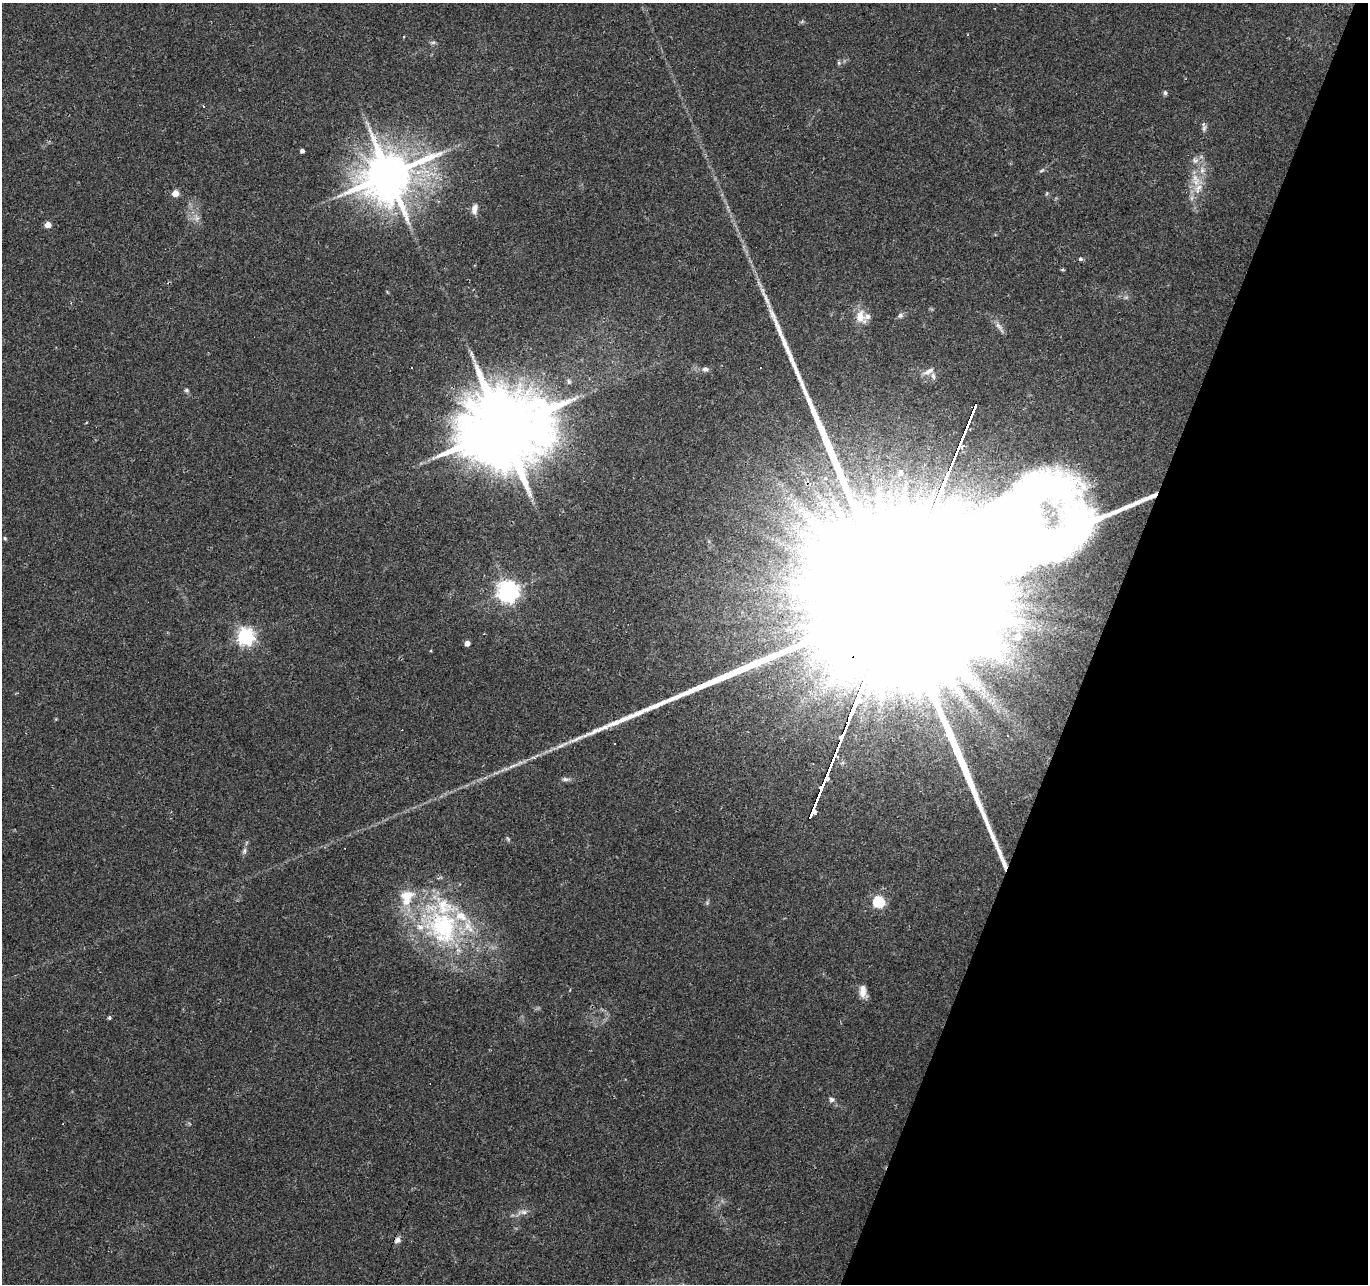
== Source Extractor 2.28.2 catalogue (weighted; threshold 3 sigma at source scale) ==
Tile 8 of 4 x 4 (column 4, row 2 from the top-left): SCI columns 4100-5465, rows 2775-4056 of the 5469 x 5613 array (HDU 1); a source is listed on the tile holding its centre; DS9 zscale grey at full resolution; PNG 1370 x 1286 px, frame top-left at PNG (2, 3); no overlay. Shown black and unused: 20% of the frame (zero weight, under 2 of 3 exposures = <1% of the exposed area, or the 3 px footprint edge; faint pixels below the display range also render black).
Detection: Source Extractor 2.28.2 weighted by HDU 2 'WHT'; one run over the whole footprint, this tile lists its part. Background 0.0249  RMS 0.0036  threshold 0.0161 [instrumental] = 3 sigma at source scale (4.5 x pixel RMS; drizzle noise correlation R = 1.50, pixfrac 1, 0.0396/0.0396 arcsec/px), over >= 5 px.
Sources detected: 61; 4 cosmic-ray / hot-pixel residue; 1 long thin detection or spike segment (spike, bleed or trail) — not listed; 9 inside a brighter listed object's ellipse — not listed separately; the other 47 listed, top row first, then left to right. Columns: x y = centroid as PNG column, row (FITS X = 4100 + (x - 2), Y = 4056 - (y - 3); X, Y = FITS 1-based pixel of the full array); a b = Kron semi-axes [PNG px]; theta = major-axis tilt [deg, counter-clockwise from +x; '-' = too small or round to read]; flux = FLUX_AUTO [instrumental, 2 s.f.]
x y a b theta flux
433 43 8 4 9 0.67
839 63 6 5 - 0.61
1165 93 6 5 - 0.78
1204 128 10 5 76 1.1
302 151 4 4 - 1.2
1195 160 10 9 - 2
389 175 15 13 38 2000
1196 182 14 10 62 4.6
175 193 5 5 - 5.1
474 209 12 7 79 2.4
197 218 10 9 - 2
48 225 5 4 - 4.7
1081 259 6 5 - 0.62
766 298 31 5 -64 4.1
900 315 8 7 - 1
860 317 20 15 -73 5.1
411 368 3 2 - 0.39
761 368 3 2 - 0.41
705 369 8 7 - 1.3
928 371 17 7 27 2.3
569 381 8 6 -88 0.86
186 390 6 5 - 0.68
86 423 4 2 - 0.33
502 430 24 21 43 6000
900 473 8 7 - 1.8
825 479 6 3 -19 0.58
1053 514 11 7 52 2.5
806 515 15 9 1 4.5
5 538 5 4 - 0.48
508 592 8 7 - 250
898 596 266 36 68 210000
245 637 7 7 - 120
1018 637 5 5 - 2.8
467 643 5 4 - 2.8
560 746 16 5 25 2.2
513 766 23 4 22 2.7
565 779 11 5 -2 1.2
508 839 8 4 -59 0.57
244 851 8 6 75 1
879 902 6 6 - 38
442 926 69 45 -56 67
863 991 17 8 -90 3.3
109 1018 4 4 - 0.68
832 1099 8 6 1 1.1
63 1123 3 2 - 0.34
523 1212 16 6 2 2
398 1240 9 7 57 1.5
Overlapping masked pixels (flux is a lower limit): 2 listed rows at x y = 502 430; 898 596